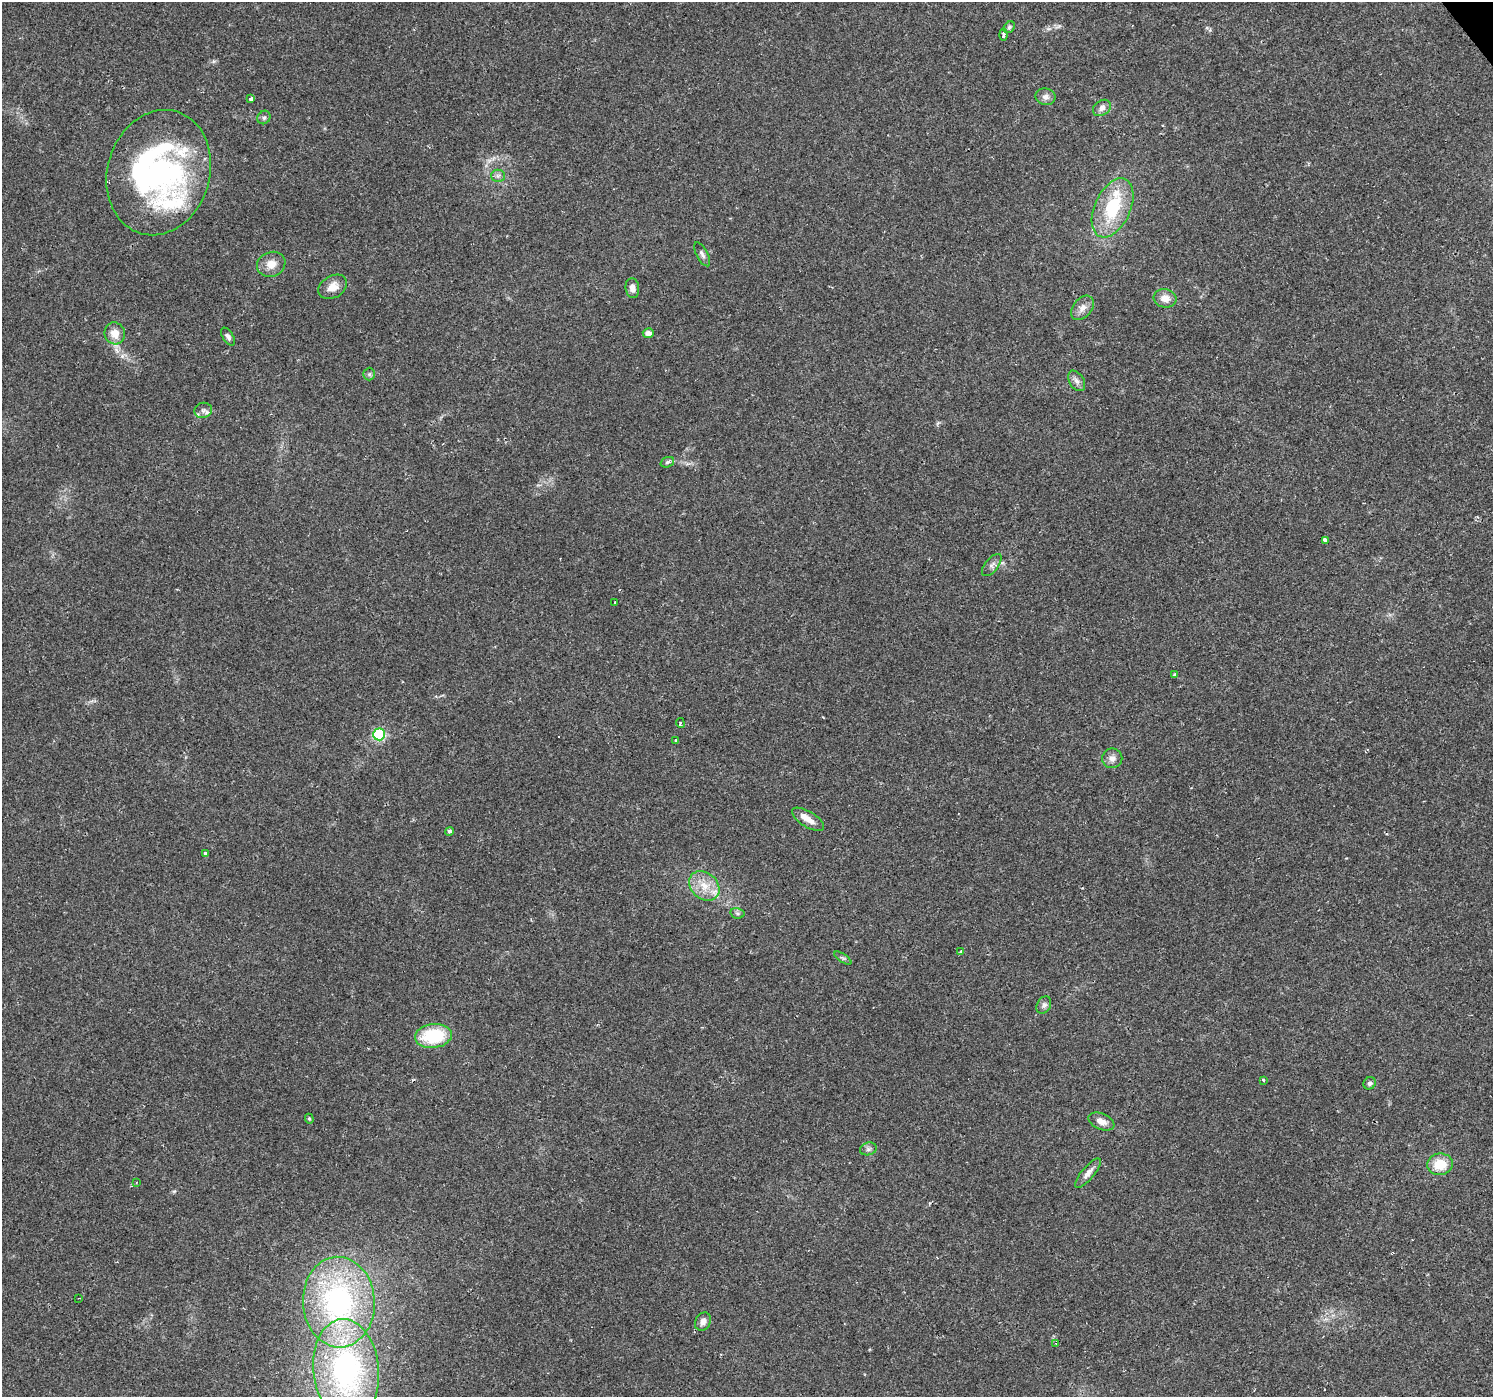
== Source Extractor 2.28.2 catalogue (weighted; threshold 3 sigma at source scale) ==
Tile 10 of 4 x 4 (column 2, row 3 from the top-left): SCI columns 1492-2982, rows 1587-2981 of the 5963 x 5900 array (HDU 1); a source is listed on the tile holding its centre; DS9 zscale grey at full resolution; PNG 1495 x 1399 px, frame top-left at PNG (2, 2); each listed source drawn as its Kron ellipse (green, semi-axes under 4 px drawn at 4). Shown black and unused: <1% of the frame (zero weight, under 2 of 3 exposures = <1% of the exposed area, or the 3 px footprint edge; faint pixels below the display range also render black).
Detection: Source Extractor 2.28.2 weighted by HDU 2 'WHT'; one run over the whole footprint, this tile lists its part. Background 0.0515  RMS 0.0052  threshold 0.0236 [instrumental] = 3 sigma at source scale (4.5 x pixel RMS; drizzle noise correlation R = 1.50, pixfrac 1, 0.0396/0.0396 arcsec/px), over >= 5 px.
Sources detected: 57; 1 inside a brighter object's white glare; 1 cosmic-ray / hot-pixel residue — neither listed nor drawn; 3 inside a brighter listed object's ellipse — not listed separately; the other 52 listed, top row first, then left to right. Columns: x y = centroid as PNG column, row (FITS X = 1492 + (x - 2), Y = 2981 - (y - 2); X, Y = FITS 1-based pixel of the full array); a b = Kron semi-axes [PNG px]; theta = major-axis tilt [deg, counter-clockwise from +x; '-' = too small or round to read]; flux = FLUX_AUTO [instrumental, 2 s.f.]
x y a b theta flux
1009 27 6 5 - 1
1003 35 6 3 -88 1.9
1045 97 10 8 -10 2.4
251 99 4 3 - 2.6
1102 108 10 7 37 2.4
264 117 7 6 - 1.3
159 173 63 51 73 140
498 176 7 6 - 1.6
1113 208 31 18 65 30
702 254 13 5 -62 1.8
271 264 14 12 21 6.1
333 287 15 11 30 5.4
632 288 10 6 -83 3.4
1165 298 11 9 -8 4.7
1082 308 14 9 50 3.7
115 333 11 10 - 6
648 333 5 5 - 3.5
228 337 10 5 -57 1.6
369 374 6 6 - 1
1077 381 11 7 -57 2.3
203 410 9 7 16 2
667 462 7 5 21 1
1326 540 4 4 - 5.9
992 565 13 6 51 2.2
615 603 3 2 - 1
1175 675 4 3 - 1.5
680 723 5 3 - 0.65
379 734 6 6 - 49
675 741 4 3 - 0.53
1112 758 10 10 - 3
808 819 18 8 -31 5
449 831 4 4 - 1.2
205 853 4 3 - 2.1
704 886 17 13 -42 9.2
737 913 7 5 -12 1
961 951 3 3 - 3.7
843 958 10 4 -33 1
1044 1005 9 6 61 1.6
433 1036 18 12 7 29
1263 1080 4 3 - 0.75
1370 1083 6 6 - 1.4
309 1119 5 4 - 0.72
1101 1122 14 7 -23 3.9
868 1149 8 6 17 1.5
1440 1164 13 11 6 12
1088 1173 18 6 50 3.2
136 1182 3 2 - 0.53
79 1298 2 2 - 0.39
339 1302 45 36 -87 110
703 1321 9 7 60 2.7
1056 1343 4 4 - 0.72
346 1370 51 33 -84 120